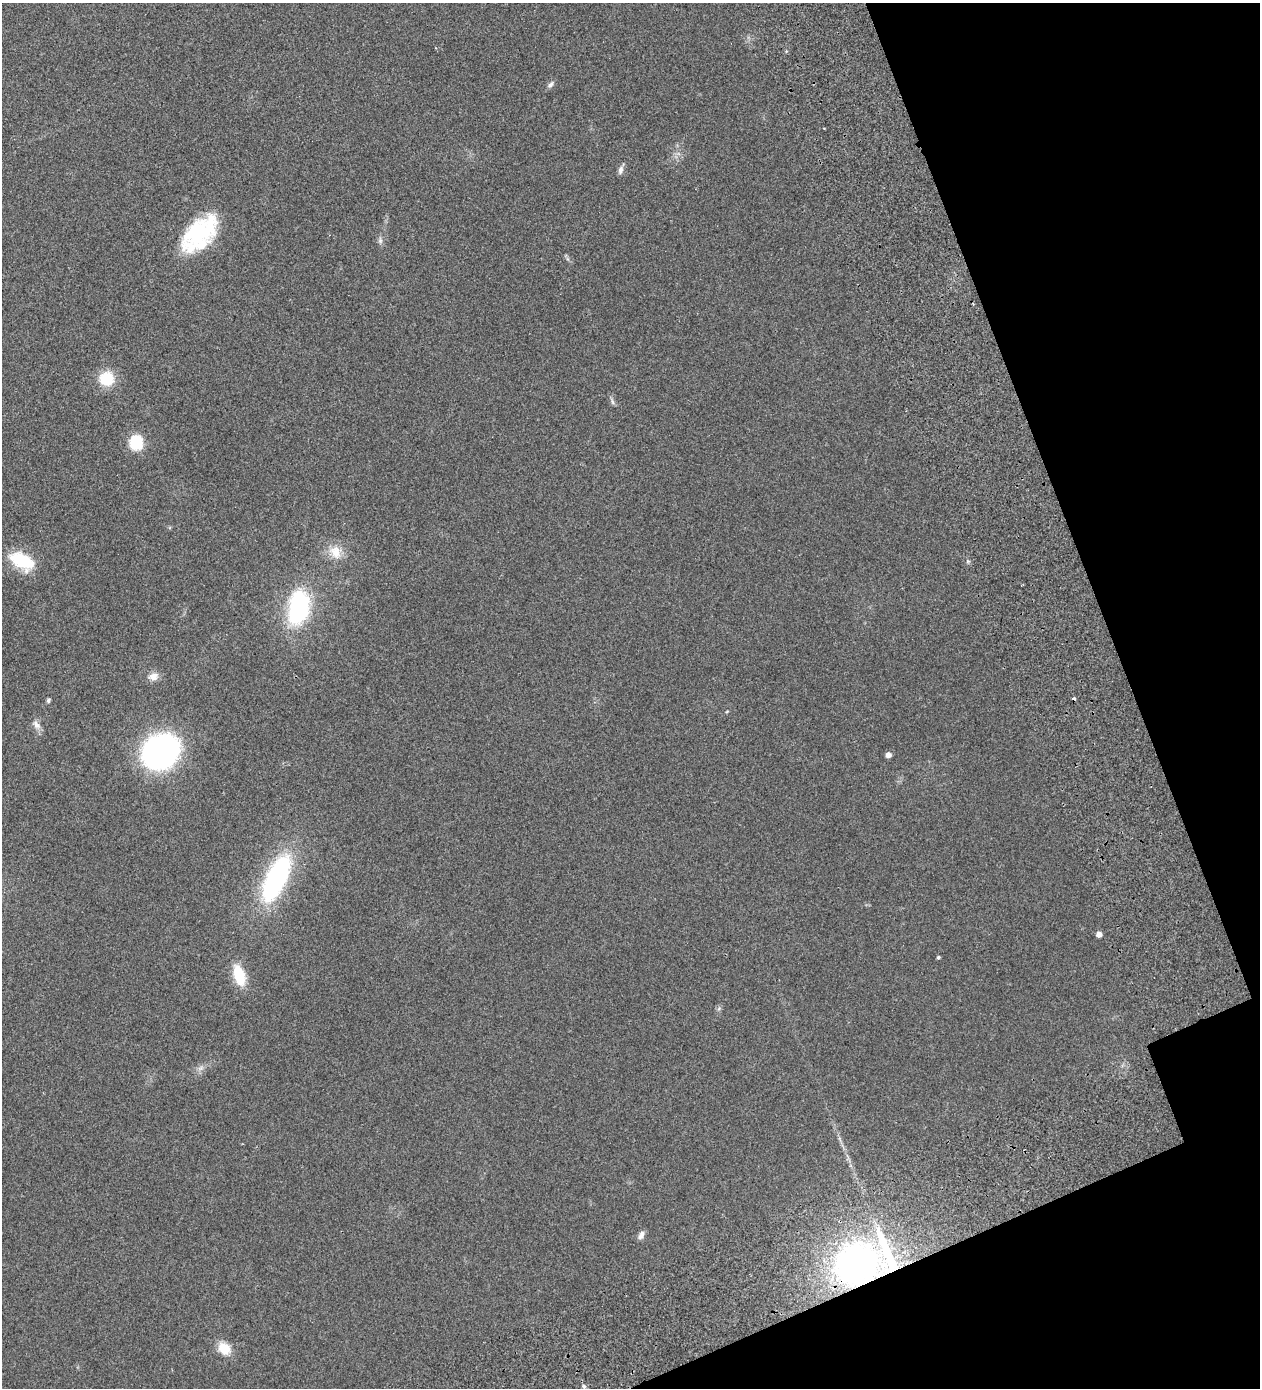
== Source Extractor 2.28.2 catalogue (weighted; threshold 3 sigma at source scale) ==
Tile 12 of 4 x 4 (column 4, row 3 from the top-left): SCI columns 4233-5490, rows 1528-2913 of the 5825 x 5828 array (HDU 1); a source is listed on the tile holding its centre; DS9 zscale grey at full resolution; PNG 1262 x 1390 px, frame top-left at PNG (2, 3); no overlay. Shown black and unused: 17% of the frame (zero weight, under 2 of 3 exposures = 10% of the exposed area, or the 3 px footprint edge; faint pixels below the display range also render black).
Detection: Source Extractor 2.28.2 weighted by HDU 2 'WHT'; one run over the whole footprint, this tile lists its part. Background 0.127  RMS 0.018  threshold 0.0796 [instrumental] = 3 sigma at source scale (4.5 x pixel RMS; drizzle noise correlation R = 1.50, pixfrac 1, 0.05/0.05 arcsec/px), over >= 5 px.
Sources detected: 25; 1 cosmic-ray / hot-pixel residue — not listed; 1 inside a brighter listed object's ellipse — not listed separately; the other 23 listed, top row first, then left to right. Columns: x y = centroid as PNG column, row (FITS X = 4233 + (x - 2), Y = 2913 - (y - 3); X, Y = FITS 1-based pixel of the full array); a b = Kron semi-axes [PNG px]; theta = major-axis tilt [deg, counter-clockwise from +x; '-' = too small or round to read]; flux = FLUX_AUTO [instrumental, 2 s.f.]
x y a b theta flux
551 84 9 6 50 4.7
621 170 11 6 73 6
198 233 46 27 52 140
107 379 14 13 - 49
136 442 11 10 - 69
335 552 19 14 -66 24
22 560 24 13 -25 83
299 608 39 22 83 170
153 676 13 10 10 12
48 700 6 4 58 3
727 711 5 3 - 1.4
36 725 13 8 -56 8.6
160 752 26 22 38 510
888 755 4 4 - 9.5
276 878 45 17 65 270
1099 934 5 4 - 10
938 957 4 3 - 2.3
239 975 23 11 -73 45
641 1235 11 6 64 7
888 1256 66 11 -67 150
856 1264 30 26 33 640
224 1348 14 11 -39 31
584 1386 6 5 - 3.3
Overlapping masked pixels (flux is a lower limit): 2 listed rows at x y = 888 1256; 856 1264
Unlisted compact peaks at least as high as the median listed source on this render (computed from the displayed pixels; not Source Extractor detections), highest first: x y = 380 241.